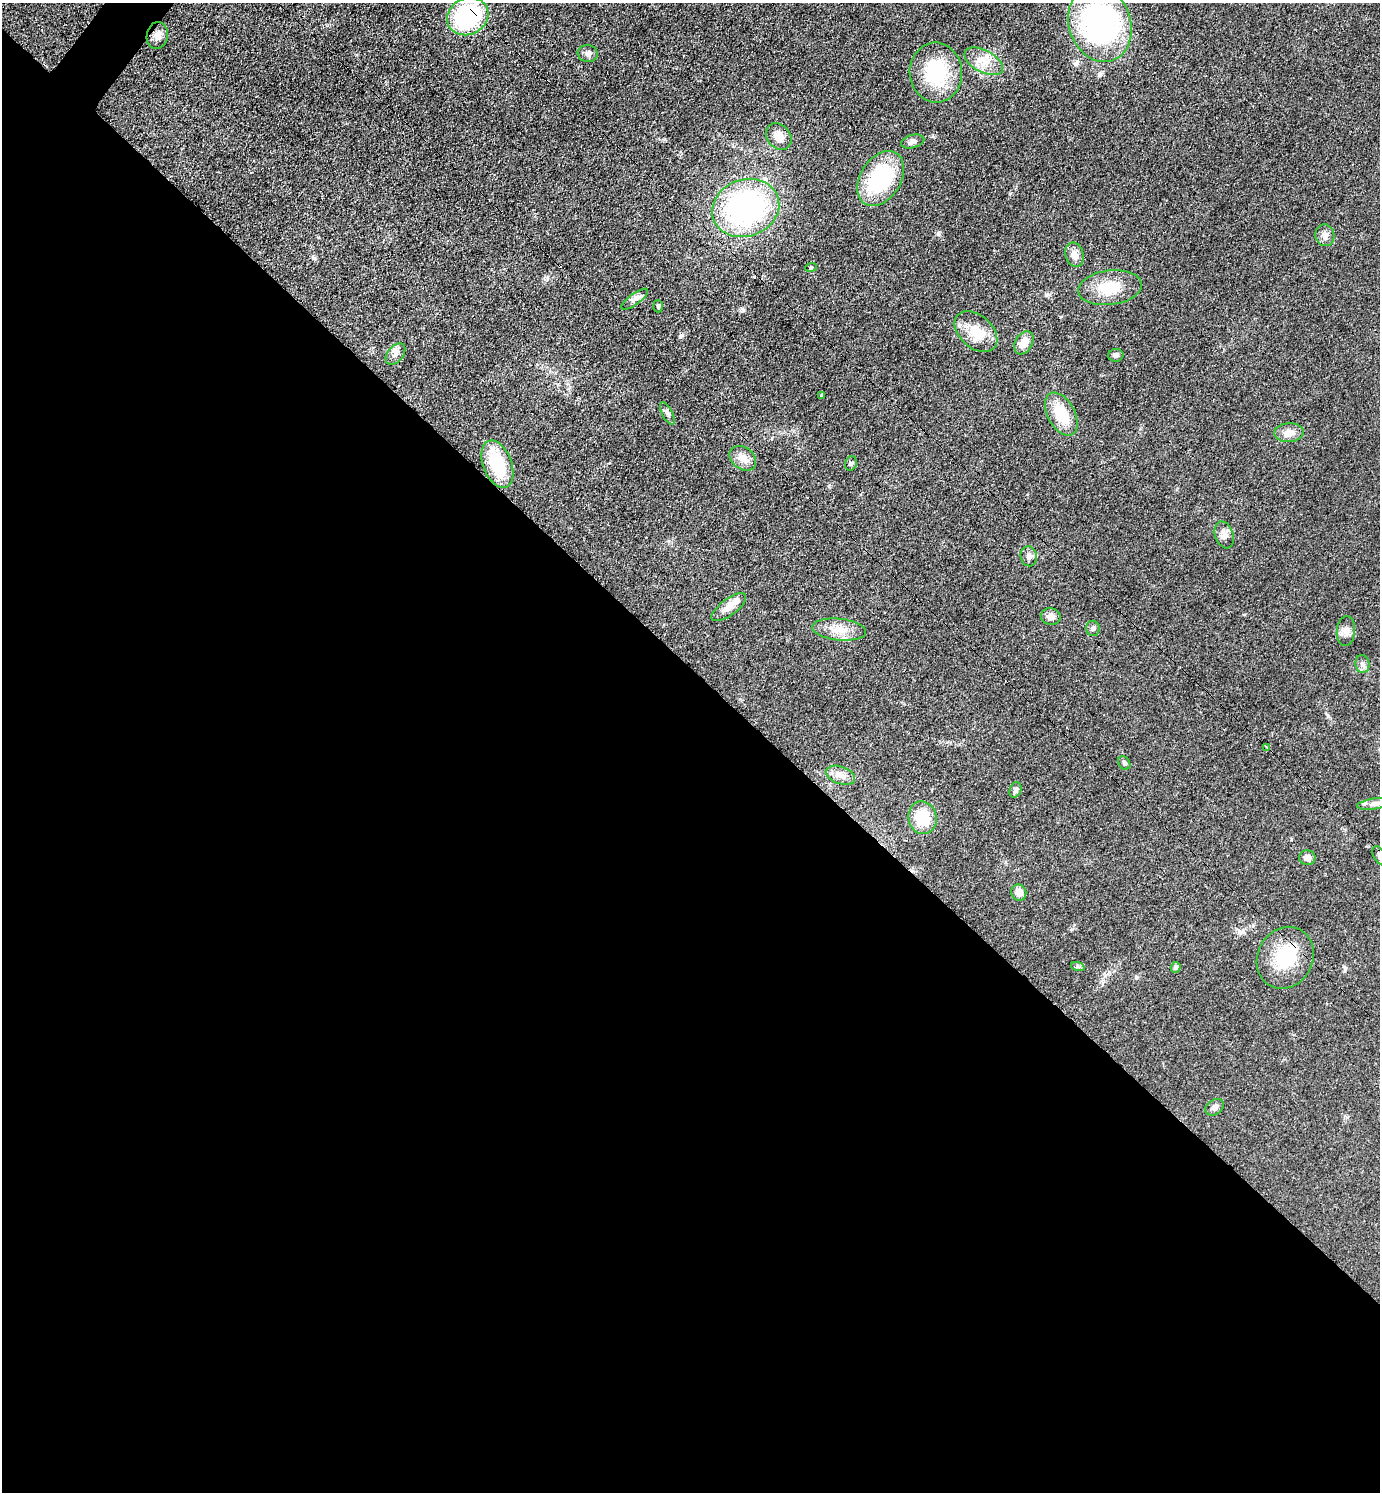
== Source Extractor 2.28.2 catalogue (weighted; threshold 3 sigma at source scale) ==
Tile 14 of 4 x 4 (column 2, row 4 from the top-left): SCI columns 1676-3053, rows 2-1491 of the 5965 x 5962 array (HDU 1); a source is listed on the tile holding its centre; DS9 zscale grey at full resolution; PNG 1382 x 1494 px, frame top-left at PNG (2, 3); each listed source drawn as its Kron ellipse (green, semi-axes under 4 px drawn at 4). Shown black and unused: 56% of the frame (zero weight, under 3 of 4 exposures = <1% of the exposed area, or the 3 px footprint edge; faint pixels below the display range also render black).
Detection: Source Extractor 2.28.2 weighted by HDU 2 'WHT'; one run over the whole footprint, this tile lists its part. Background 0.0772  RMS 0.0065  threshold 0.0295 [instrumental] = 3 sigma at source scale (4.5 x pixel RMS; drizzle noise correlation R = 1.50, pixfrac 1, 0.05/0.05 arcsec/px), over >= 5 px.
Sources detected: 51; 3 inside a brighter listed object's ellipse — not listed separately; the other 48 listed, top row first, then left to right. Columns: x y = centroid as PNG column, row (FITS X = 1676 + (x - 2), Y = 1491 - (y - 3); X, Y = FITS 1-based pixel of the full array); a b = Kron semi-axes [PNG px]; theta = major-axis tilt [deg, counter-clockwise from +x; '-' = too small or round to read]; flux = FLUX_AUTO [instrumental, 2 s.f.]
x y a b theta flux
468 16 21 18 27 69
1100 24 39 31 -71 130
157 35 13 10 82 4.7
588 54 10 8 -9 2.8
984 61 21 11 -28 9.5
936 73 30 26 -84 39
779 137 14 11 -51 6.7
913 141 12 6 15 2.5
881 179 30 20 58 56
746 208 34 28 20 140
1325 235 11 9 -76 3.4
1074 255 12 9 -75 4.6
811 267 6 3 19 0.71
1110 288 32 17 7 19
635 299 16 5 36 2.9
658 306 6 5 - 1
976 332 24 16 -41 15
1024 343 12 8 59 7
395 354 12 7 50 3.6
1116 355 7 6 - 1.9
822 396 4 4 - 0.98
667 413 12 5 -62 2
1061 414 23 13 -61 20
1289 433 14 9 3 5.4
743 458 14 11 -37 6.3
851 463 7 5 74 1.3
497 464 25 14 -69 29
1224 535 14 9 -72 4.6
1029 556 10 8 -76 2.6
729 607 21 8 37 6.3
1051 616 10 8 -12 3.5
1093 628 8 6 -78 1.7
839 630 27 11 -6 10
1346 631 15 9 85 4.2
1362 664 9 7 -80 2.5
1266 747 3 2 - 1.4
1124 763 7 5 -58 1.3
840 775 15 8 -19 5.1
1015 790 8 5 69 2
1375 804 17 5 8 3.3
922 818 16 14 -77 20
1379 856 10 6 -63 2
1307 858 8 7 - 3
1019 892 8 7 - 5
1285 958 32 27 62 29
1078 967 7 4 -19 1
1176 967 5 5 - 2
1215 1107 10 7 34 2.6
Overlapping masked pixels (flux is a lower limit): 1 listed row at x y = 468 16
Isophote crosses this tile's border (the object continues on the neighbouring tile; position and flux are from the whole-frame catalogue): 1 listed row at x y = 1379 856
Unlisted compact peaks at least as high as the median listed source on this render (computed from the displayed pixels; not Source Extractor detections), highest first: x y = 743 310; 681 335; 1345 968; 313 258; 1046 295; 1060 317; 1136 977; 1328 716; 1072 929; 829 486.